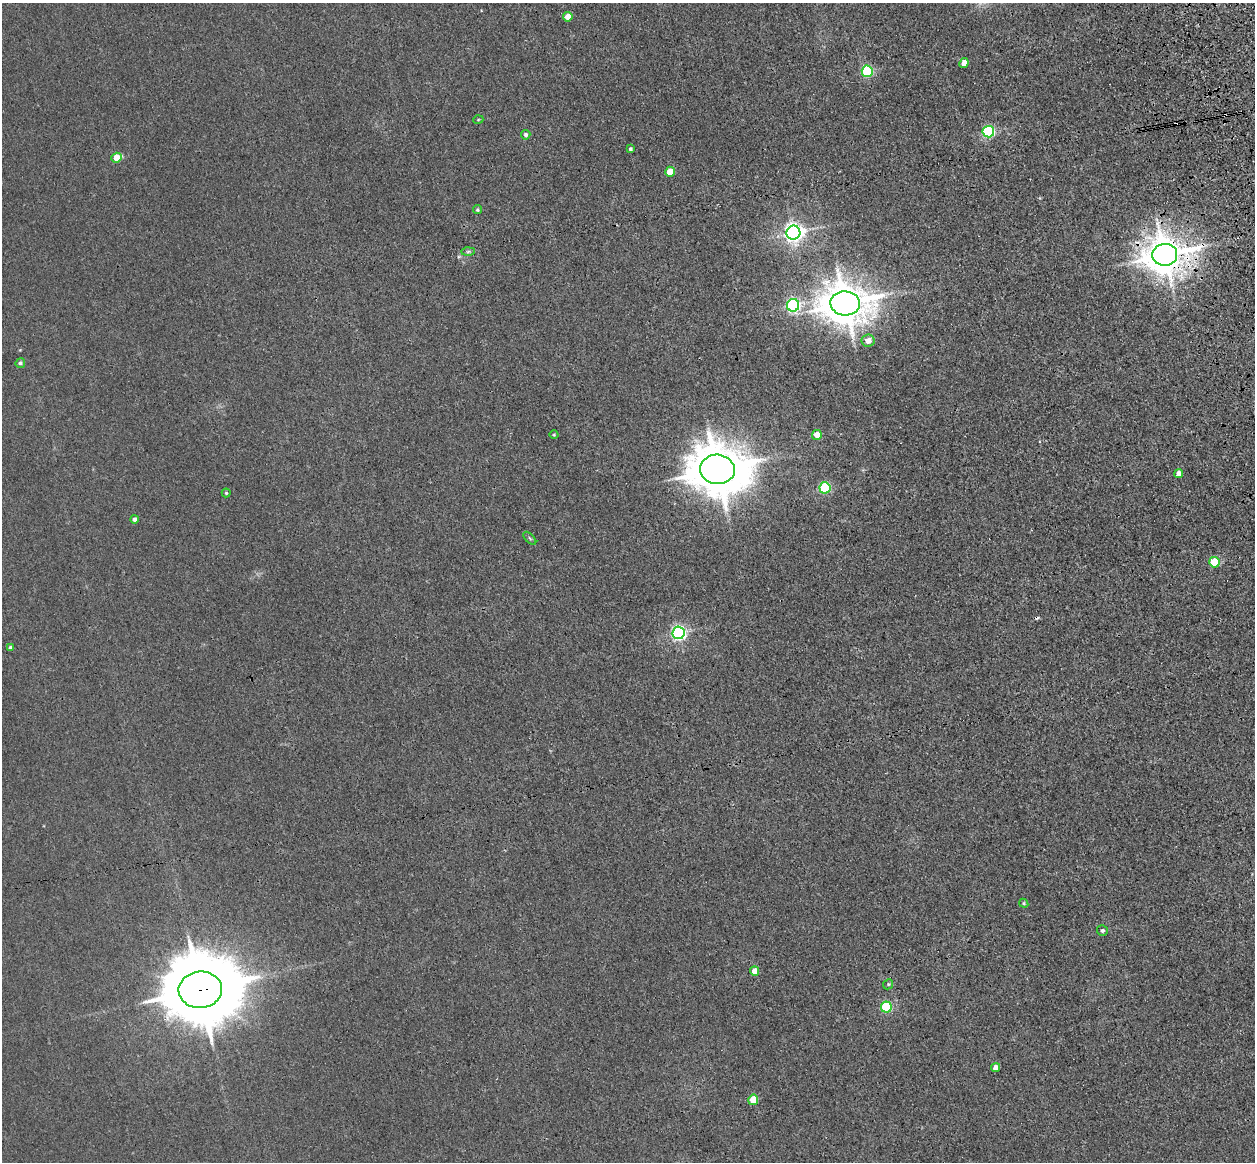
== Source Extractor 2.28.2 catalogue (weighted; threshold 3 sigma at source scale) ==
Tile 10 of 4 x 4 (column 2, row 3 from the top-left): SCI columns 1368-2620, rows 1445-2604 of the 5241 x 5093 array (HDU 1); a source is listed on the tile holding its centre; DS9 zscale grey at full resolution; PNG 1257 x 1164 px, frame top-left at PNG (2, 3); each listed source drawn as its Kron ellipse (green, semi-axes under 4 px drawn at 4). Shown black and unused: <1% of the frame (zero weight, under 3 of 4 exposures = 6% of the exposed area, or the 3 px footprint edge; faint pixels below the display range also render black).
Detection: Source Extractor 2.28.2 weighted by HDU 2 'WHT'; one run over the whole footprint, this tile lists its part. Background 0.0213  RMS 0.0051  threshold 0.0228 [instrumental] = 3 sigma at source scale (4.5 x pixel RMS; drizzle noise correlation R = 1.50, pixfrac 1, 0.05/0.05 arcsec/px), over >= 5 px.
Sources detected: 38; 2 cosmic-ray / hot-pixel residue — neither listed nor drawn; the other 36 listed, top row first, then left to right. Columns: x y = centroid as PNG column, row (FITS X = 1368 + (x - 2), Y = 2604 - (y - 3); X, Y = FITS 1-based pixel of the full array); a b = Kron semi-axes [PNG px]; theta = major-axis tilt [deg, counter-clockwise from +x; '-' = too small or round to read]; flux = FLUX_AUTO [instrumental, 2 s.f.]
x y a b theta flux
568 17 4 4 - 6.8
964 63 5 4 - 4.7
867 71 5 5 - 45
478 120 5 3 - 0.49
988 132 6 5 - 72
526 135 4 4 - 1.6
630 149 3 3 - 0.93
117 158 5 5 - 10
670 172 5 4 - 8.6
477 210 4 4 - 0.73
793 233 7 7 - 290
468 252 7 4 1 0.99
1165 255 12 11 - 1400
845 303 15 12 -4 1700
793 305 6 6 - 120
868 341 6 6 - 4.8
20 363 5 4 - 1.4
554 435 4 3 - 0.46
817 435 5 5 - 6.6
717 469 17 14 -5 2700
1179 474 5 4 - 3.5
825 488 5 5 - 51
226 493 4 4 - 0.59
134 519 4 4 - 2.1
530 538 8 3 -45 0.73
1214 562 5 5 - 21
678 633 6 6 - 150
10 648 4 3 - 1.4
1024 903 5 4 - 0.63
1102 931 5 5 - 1.1
755 971 5 4 - 6.1
888 984 5 4 - 0.65
200 990 22 18 4 6400
886 1007 5 5 - 41
996 1067 5 4 - 2.8
753 1100 5 5 - 15
Overlapping masked pixels (flux is a lower limit): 2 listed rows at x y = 1165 255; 200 990